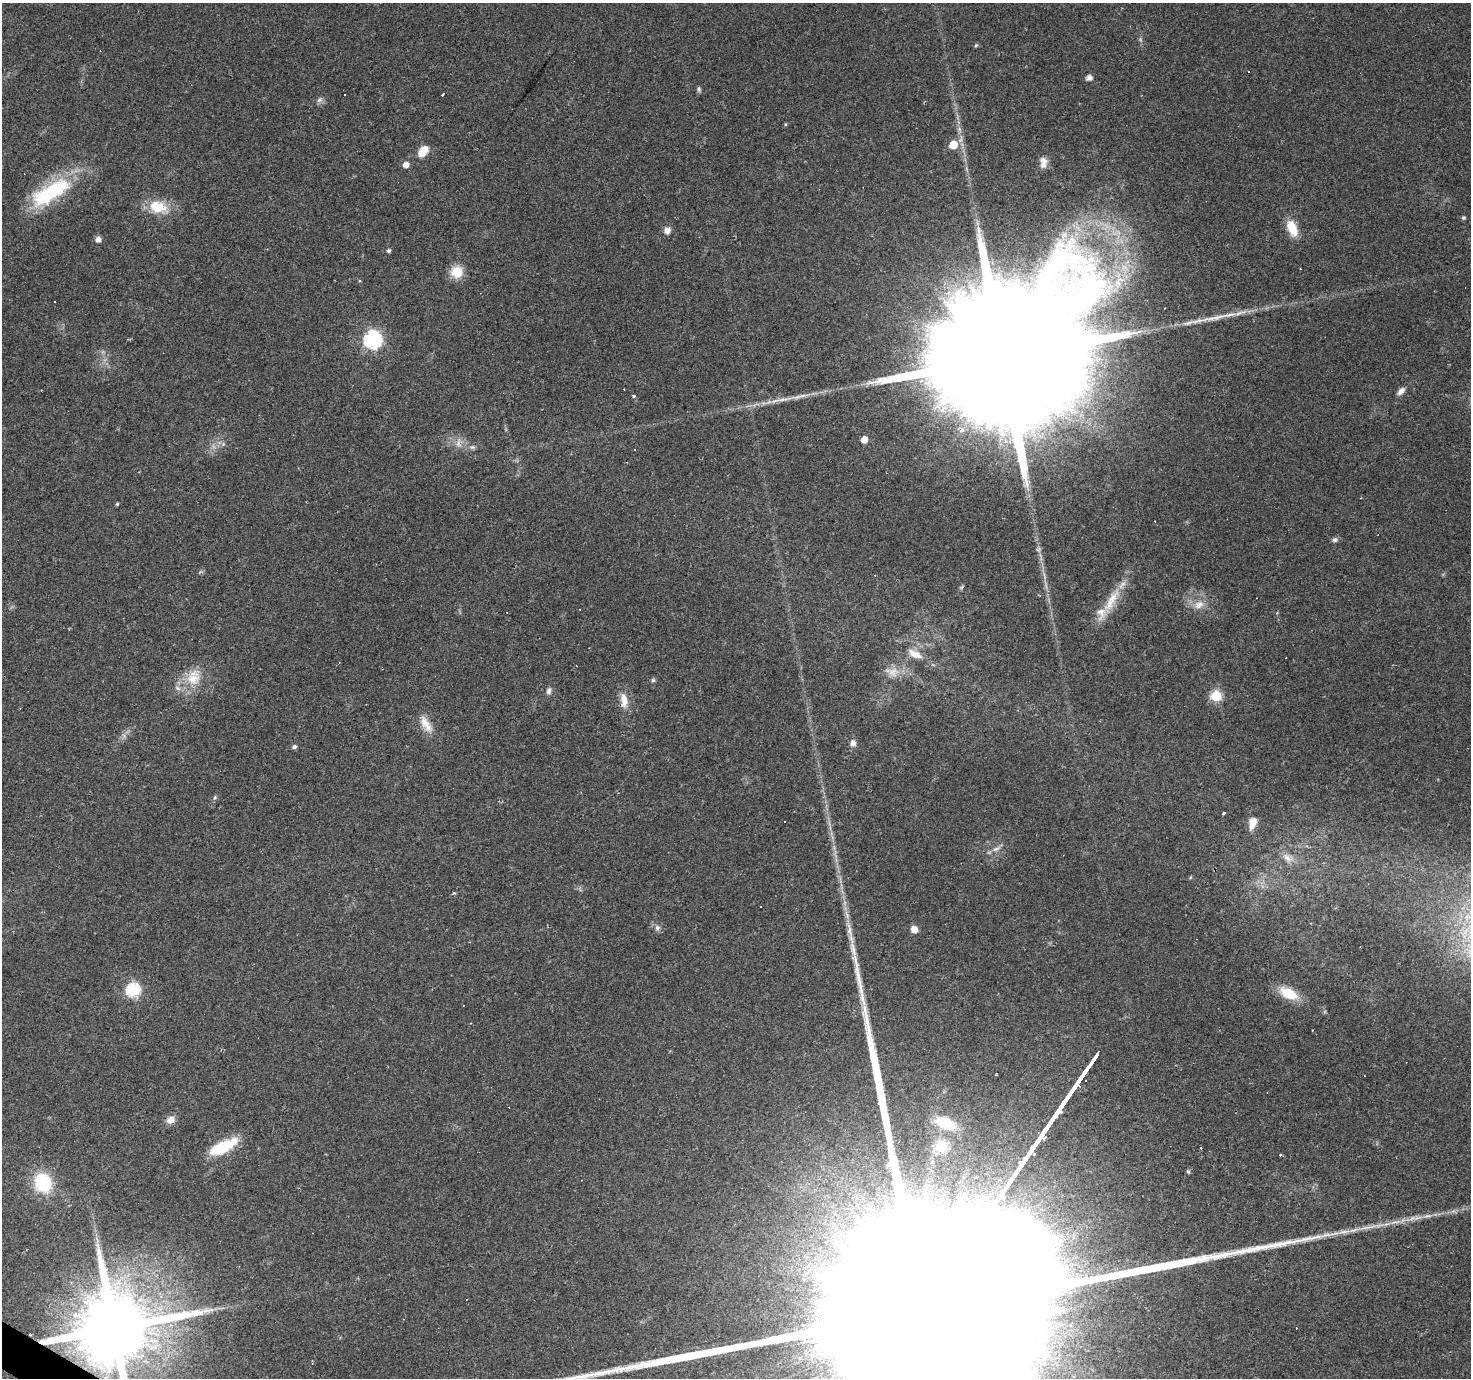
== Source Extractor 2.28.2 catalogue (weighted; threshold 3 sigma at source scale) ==
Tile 7 of 4 x 4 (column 3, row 2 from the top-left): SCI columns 2937-4405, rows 2940-4315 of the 5875 x 5945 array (HDU 1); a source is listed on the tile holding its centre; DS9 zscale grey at full resolution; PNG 1473 x 1380 px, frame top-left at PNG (2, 3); no overlay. Shown black and unused: <1% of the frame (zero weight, under 2 of 3 exposures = <1% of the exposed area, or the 3 px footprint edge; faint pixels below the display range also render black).
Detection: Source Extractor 2.28.2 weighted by HDU 2 'WHT'; one run over the whole footprint, this tile lists its part. Background 0.0793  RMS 0.0058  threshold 0.0259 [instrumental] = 3 sigma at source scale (4.5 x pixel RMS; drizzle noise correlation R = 1.50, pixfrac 1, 0.0396/0.0396 arcsec/px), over >= 5 px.
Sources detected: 94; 1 too faint to see at this stretch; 2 inside a brighter object's white glare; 17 cosmic-ray / hot-pixel residue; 1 long thin detection or spike segment (spike, bleed or trail) — not listed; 6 inside a brighter listed object's ellipse — not listed separately; the other 67 listed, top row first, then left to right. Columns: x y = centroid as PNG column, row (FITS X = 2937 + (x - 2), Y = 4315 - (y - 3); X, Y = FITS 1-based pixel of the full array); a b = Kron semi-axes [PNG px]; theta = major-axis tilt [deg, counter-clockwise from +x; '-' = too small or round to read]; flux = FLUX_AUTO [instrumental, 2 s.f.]
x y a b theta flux
976 45 5 4 - 0.75
1248 71 2 2 - 0.46
1089 78 5 5 - 3.7
699 89 7 5 -72 1.2
443 94 4 3 - 4.1
320 100 10 6 45 1.8
785 124 5 3 - 0.54
959 129 7 4 -71 1.4
953 145 6 6 - 14
423 151 12 8 54 9.6
1043 163 14 8 -90 4.2
406 165 6 5 - 3.7
50 192 60 21 31 47
158 207 26 17 -12 15
1463 218 5 5 - 0.91
1292 228 18 10 -68 12
667 230 8 7 - 3.4
98 239 5 5 - 3.4
389 251 5 4 - 1.3
457 272 14 14 - 10
1213 318 51 6 11 13
372 340 7 7 - 160
1001 361 87 30 55 62000
1401 391 11 6 48 2.9
633 396 3 3 - 1.7
782 400 31 5 8 7.2
864 439 5 5 - 7
458 443 15 7 -90 3.7
472 447 8 6 -14 1.6
634 449 3 2 - 0.66
117 504 4 4 - 0.69
1335 540 8 6 16 1.6
1112 599 32 12 56 15
1199 605 16 10 29 6.1
915 654 22 10 -27 7.3
893 672 17 13 -8 7.4
193 679 21 20 - 15
653 680 5 5 - 0.97
549 691 9 6 78 2
1216 696 6 5 - 47
624 701 22 10 -85 7.4
426 724 26 10 -59 7.9
853 743 7 6 - 3.1
294 747 6 5 - 1.4
215 797 6 4 47 0.88
1224 813 4 3 - 1.6
1252 823 16 9 75 7
996 849 13 5 27 2.7
1287 858 16 8 -39 4.9
454 893 5 3 - 0.83
760 907 3 2 - 0.56
657 927 8 7 - 2.1
914 929 7 6 - 4.5
849 930 28 6 -80 7.8
858 977 41 7 -79 12
133 990 6 6 - 89
1288 993 23 12 -27 15
1364 1076 2 2 - 0.62
171 1120 11 9 31 4.5
945 1123 22 12 -21 15
941 1146 6 6 - 50
223 1147 35 12 27 23
1188 1172 6 4 -68 0.81
43 1183 19 16 -65 33
1369 1227 35 5 11 8.3
114 1328 23 17 45 9000
585 1376 43 8 13 9.9
Overlapping masked pixels (flux is a lower limit): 2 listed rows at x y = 1001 361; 114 1328
Isophote crosses this tile's border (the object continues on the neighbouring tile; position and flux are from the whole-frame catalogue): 2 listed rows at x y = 114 1328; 585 1376